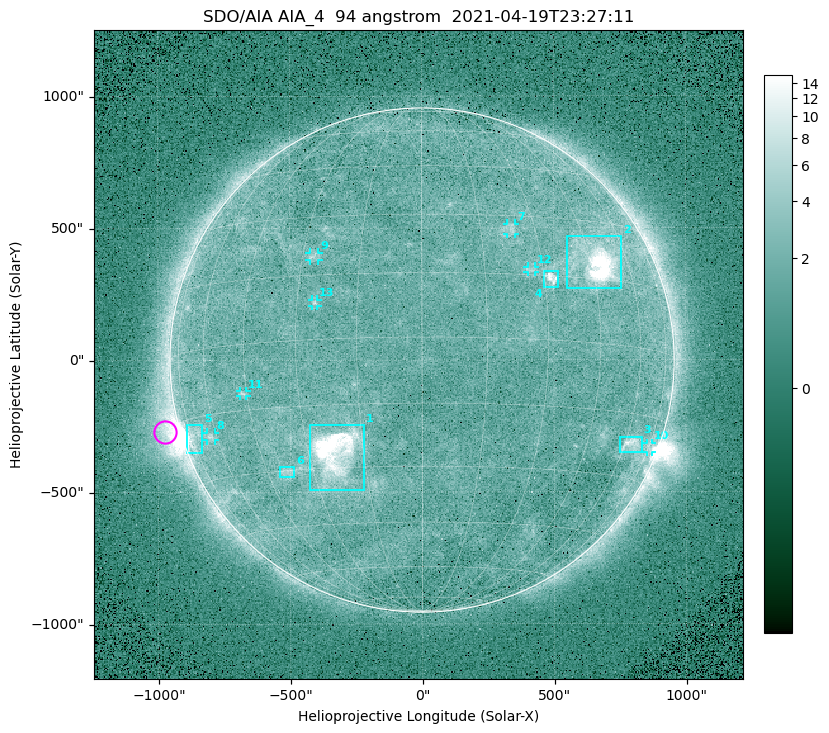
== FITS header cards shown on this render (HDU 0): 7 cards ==
TELESCOP= 'SDO/AIA '
INSTRUME= 'AIA_4   '
WAVELNTH=                   94
WAVEUNIT= 'angstrom'
DATE-OBS= '2021-04-19T23:27:11.12'
CTYPE1  = 'HPLN-TAN'
CTYPE2  = 'HPLT-TAN'

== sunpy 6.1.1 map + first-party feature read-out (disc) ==
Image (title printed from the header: SDO/AIA AIA_4  94 angstrom  2021-04-19T23:27:11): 512 x 512 px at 4.8 arcsec/px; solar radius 955 arcsec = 199 px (full disc in frame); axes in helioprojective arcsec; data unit not stated in the header (colour bar unlabelled)
Orientation: roll -0.138 deg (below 1 deg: not rotated)
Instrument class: DISC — disc imager (sunpy class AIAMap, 94 A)
Bright regions (active regions / flare kernels): reference = the median radial profile (limb darkening/brightening removed); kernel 5 px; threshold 5 sigma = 2.45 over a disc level ~1.75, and >= 1.15x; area >= 9 px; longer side >= 5 px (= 24 arcsec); searched inside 0.97 R_sun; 13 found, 13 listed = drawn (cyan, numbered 1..; 7 of them under ~33 arcsec drawn as corner ticks so the feature stays visible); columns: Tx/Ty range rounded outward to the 10 arcsec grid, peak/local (2 s.f.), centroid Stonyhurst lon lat
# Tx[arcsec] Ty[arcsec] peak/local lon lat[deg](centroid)
1 -430..-220 -490..-240 61 -22 -26
2 550..760 270..470 27 +47 +19
3 750..830 -350..-290 4.7 +63 -22
4 460..520 270..340 6.7 +32 +14
5 -900..-830 -350..-240 6.2 -73 -19
6 -540..-480 -440..-400 3 -38 -30
7 320..360 470..520 3 +23 +26
8 -820..-780 -300..-270 3.1 -63 -20
9 -430..-390 380..410 3 -27 +20
10 850..870 -350..-310 3 +75 -22
11 -690..-660 -140..-110 3.2 -46 -11
12 400..430 330..360 2.7 +27 +16
13 -420..-390 200..230 2.8 -25 +8
Off-limb structures (1.02-1.3 R_sun): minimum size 50 px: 6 found; the strongest spans PA ~90..115 deg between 1.02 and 1.21 R_sun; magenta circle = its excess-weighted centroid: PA ~105 deg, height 1.06 R_sun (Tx ~-980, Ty ~-270 arcsec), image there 5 x the reference